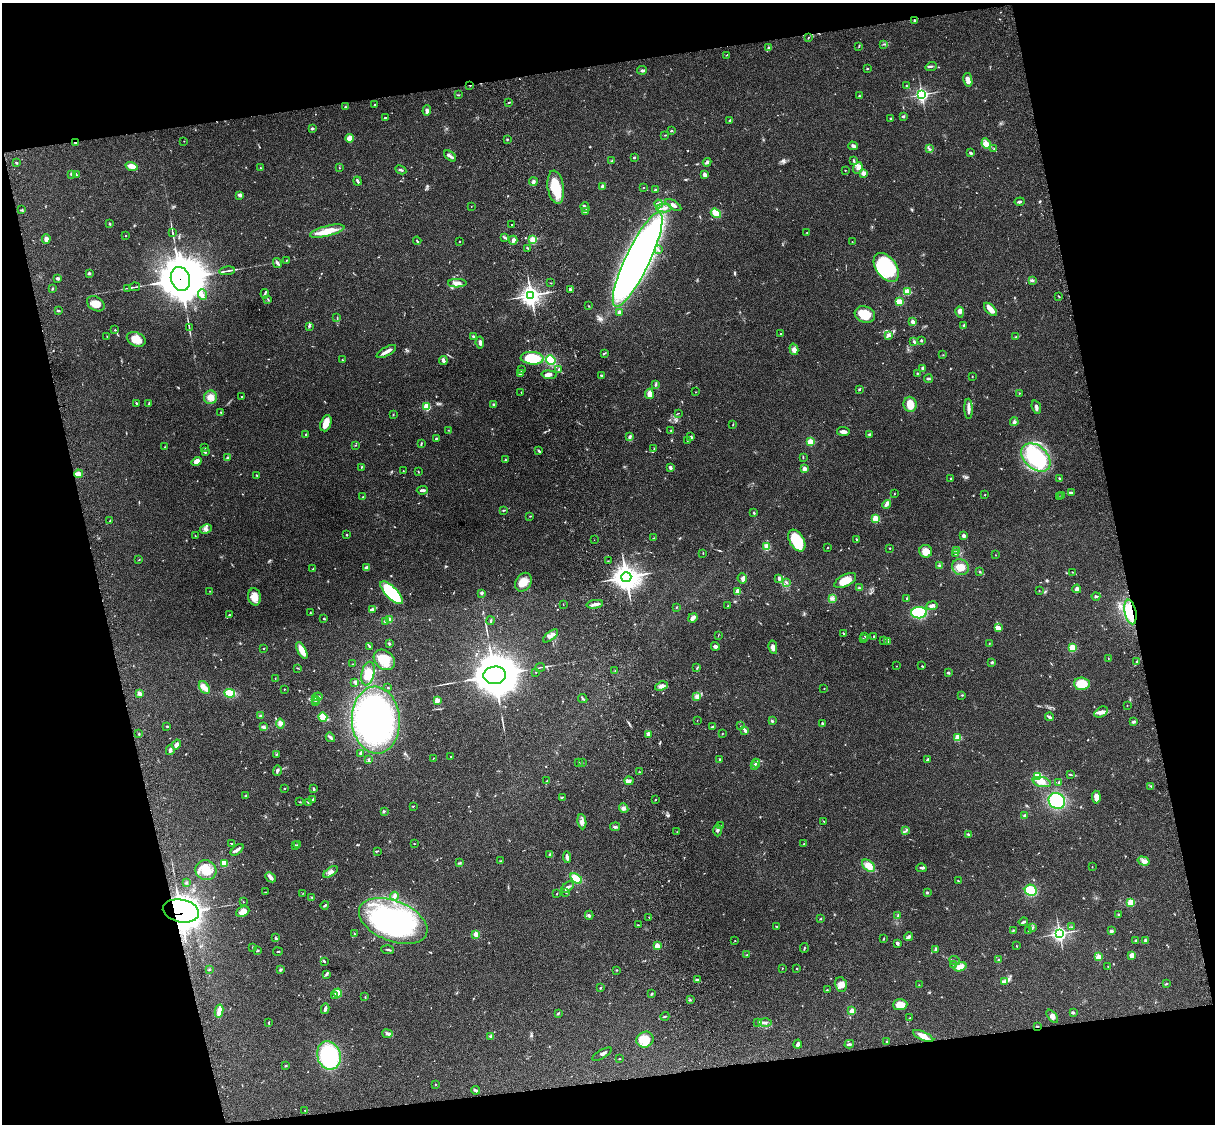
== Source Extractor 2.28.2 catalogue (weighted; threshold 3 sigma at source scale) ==
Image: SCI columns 121-4970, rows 277-4764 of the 5089 x 4927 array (HDU 1 of 3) = the unmasked area's bounding box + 8 px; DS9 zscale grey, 4 x 4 block average (1 PNG px = mean of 4 x 4 image px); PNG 1217 x 1126 px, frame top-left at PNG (2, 3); each listed source drawn as its Kron ellipse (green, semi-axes under 4 px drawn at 4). Shown black and unused: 26% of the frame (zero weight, under 3 of 4 exposures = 6% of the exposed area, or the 3 px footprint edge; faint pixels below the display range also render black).
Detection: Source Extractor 2.28.2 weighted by HDU 2 'WHT'. Background 0.0965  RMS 0.0063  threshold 0.0282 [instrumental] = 3 sigma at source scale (4.5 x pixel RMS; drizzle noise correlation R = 1.50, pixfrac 1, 0.05/0.05 arcsec/px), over >= 5 px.
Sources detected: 690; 5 too faint to see at this stretch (4 x 4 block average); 5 inside a brighter object's white glare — neither listed nor drawn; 13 coinciding with a brighter row at this scale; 41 inside a brighter listed object's ellipse — not listed separately; of the other 626, all 500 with FLUX_AUTO >= 1.35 (the completeness limit of this list) listed and drawn (126 fainter detections not listed), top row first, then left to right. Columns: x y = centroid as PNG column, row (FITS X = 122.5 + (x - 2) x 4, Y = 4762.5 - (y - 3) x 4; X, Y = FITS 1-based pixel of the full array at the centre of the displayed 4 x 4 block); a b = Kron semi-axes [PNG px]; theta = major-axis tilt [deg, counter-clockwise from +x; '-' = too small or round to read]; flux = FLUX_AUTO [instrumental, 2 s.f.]
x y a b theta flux
915 21 4 2 - 4.7
808 37 2 2 - 1.8
883 44 2 2 - 1.5
859 46 3 2 - 2.7
769 48 2 2 - 26
726 55 2 2 - 1.9
931 66 6 2 19 5.5
867 69 2 2 - 2.8
642 70 5 2 - 6.2
968 80 7 3 -78 21
470 85 3 2 - 3.5
906 85 2 2 - 1.6
922 94 3 2 - 920
458 95 2 2 - 2.7
860 96 3 2 - 3.7
509 102 3 2 - 3.2
375 105 2 2 - 3.7
345 107 2 2 - 3.8
427 111 5 3 - 9.6
903 116 3 2 - 5.3
385 117 3 2 - 1.9
890 118 2 2 - 3.4
730 121 3 2 - 6.5
312 129 3 2 - 5.7
671 131 2 2 - 3.4
665 135 2 2 - 2
350 138 4 4 - 24
507 139 2 2 - 2.9
184 141 2 2 - 1.8
75 142 2 2 - 2.8
986 143 5 3 - 14
853 146 4 3 - 8.2
929 148 3 2 - 3.8
994 149 2 2 - 1.3
970 153 2 2 - 7.8
450 156 7 3 -40 9.5
634 157 2 2 - 4.8
612 161 3 2 - 2.8
854 161 3 2 - 4.7
707 162 4 3 - 6.9
16 163 2 2 - 3.3
132 166 6 3 -17 36
260 168 2 2 - 2.8
339 168 2 2 - 2.4
858 168 6 4 65 15
401 170 6 2 -26 5.6
845 170 2 2 - 1.5
863 173 2 2 - 69
76 174 4 2 - 3.3
705 174 4 3 - 12
71 175 2 2 - 1.7
358 181 4 2 - 7.4
533 182 4 3 - 7.8
602 186 2 2 - 32
556 187 16 8 -82 100
644 187 2 2 - 1.6
655 190 2 2 - 3.7
240 195 3 3 - 13
1020 202 5 2 - 8.2
658 204 4 2 - 5.4
673 205 9 3 -33 12
471 206 2 2 - 1.6
585 207 5 2 - 9
664 208 7 2 2 10
22 210 2 2 - 2.1
585 212 3 2 - 3.2
716 213 5 3 - 75
110 224 3 2 - 4.2
511 225 2 2 - 1.7
327 231 18 5 14 58
172 232 3 2 - 3.4
807 232 2 2 - 1.6
126 236 2 2 - 3.2
505 238 3 2 - 6.6
46 239 5 3 - 13
513 240 4 3 - 9.6
533 240 2 2 - 200
417 241 4 2 - 4
459 242 2 2 - 2
852 242 2 2 - 1.9
528 248 2 2 - 2.3
658 250 3 2 - 2.8
287 260 2 2 - 1.5
638 260 52 12 65 2600
277 263 5 3 - 7.2
886 267 16 10 -53 300
227 271 8 2 10 7.7
89 273 3 2 - 7.8
58 278 4 2 - 7.9
180 279 12 9 -74 12000
1032 281 4 3 - 6
457 283 9 4 1 19
551 283 2 2 - 1.6
135 287 5 2 - 4.8
127 288 2 2 - 1.9
53 289 2 2 - 2.1
570 290 3 2 - 9.9
907 292 4 3 - 56
265 294 4 2 - 5.9
202 295 5 4 - 12
531 295 4 3 - 1900
1059 296 3 2 - 2.1
268 299 3 2 - 2.3
899 302 4 2 - 86
96 304 9 6 -33 38
589 306 2 2 - 1.8
990 309 8 3 -47 34
58 311 3 2 - 4.6
620 312 4 3 - 9.9
960 312 6 3 -78 10
865 314 10 8 -18 67
337 317 3 2 - 2
913 322 4 3 - 15
964 325 2 2 - 3.8
309 326 4 2 - 4.3
189 327 3 2 - 2.4
115 330 2 2 - 4
780 334 2 2 - 2
889 335 4 3 - 8.2
107 336 2 2 - 1.4
473 336 2 2 - 4.7
1016 337 3 2 - 1.8
136 339 10 7 -24 45
921 340 3 2 - 3.7
914 341 3 2 - 4.6
480 343 6 3 -83 10
794 349 6 4 -75 14
386 352 11 2 30 27
605 353 3 2 - 3.9
943 355 2 2 - 1.4
532 358 12 6 -5 130
342 360 2 2 - 1.7
551 360 5 4 - 85
443 361 4 3 - 7.2
923 368 4 3 - 5.8
559 369 3 2 - 6.9
522 370 3 2 - 2.8
520 373 3 3 - 9.8
917 373 2 2 - 3.5
549 375 8 4 -4 17
601 375 3 2 - 5.1
972 376 2 2 - 1.8
928 379 4 2 - 4.3
656 384 3 2 - 6.2
859 389 2 2 - 4.1
521 392 2 2 - 1.8
696 392 2 2 - 1.4
1019 393 2 2 - 1.8
649 394 5 3 - 28
210 397 7 6 - 25
241 397 2 2 - 1.7
136 403 2 2 - 3.1
149 404 3 2 - 2.8
493 404 3 2 - 3.7
910 404 7 6 - 51
426 407 2 2 - 190
1036 407 7 3 -73 11
969 409 10 3 -88 17
221 413 3 2 - 2.2
678 413 2 2 - 1.5
393 415 2 2 - 2
1014 422 4 2 - 6.2
326 423 8 5 70 36
733 424 3 2 - 2.2
448 430 2 2 - 1.4
671 431 2 2 - 3.3
843 432 6 3 -7 16
306 435 3 2 - 2.9
869 435 3 2 - 4.4
630 436 3 2 - 6.8
691 436 2 2 - 2.9
436 438 4 2 - 3.6
687 440 2 2 - 1.9
810 442 2 2 - 200
421 444 4 2 - 3.4
355 445 2 2 - 1.5
165 447 2 2 - 1.6
204 448 2 2 - 3.7
654 449 2 2 - 1.7
538 450 2 2 - 3.8
205 452 3 2 - 4.9
1036 457 17 11 -42 370
228 458 4 2 - 5.3
803 458 2 2 - 2.4
505 460 3 2 - 3
197 461 5 4 - 19
361 467 3 2 - 2.2
670 467 3 2 - 9.5
804 469 2 2 - 71
403 471 2 2 - 1.4
418 471 3 2 - 2.4
79 474 4 3 - 14
257 475 2 2 - 3.6
1060 478 3 2 - 4.8
951 479 2 2 - 3.9
422 490 5 2 - 9.8
1071 493 3 2 - 4.6
894 494 2 2 - 2.3
985 495 2 2 - 1.7
1061 496 2 2 - 2.7
363 497 2 2 - 2
1059 497 2 2 - 2.1
886 504 5 4 - 10
503 510 2 2 - 2.5
754 513 2 2 - 13
530 516 2 2 - 2
876 519 2 2 - 190
109 521 2 2 - 1.4
206 529 6 4 28 11
347 535 2 2 - 11
195 536 2 2 - 1.4
964 536 2 2 - 40
654 538 2 2 - 1.7
594 540 2 2 - 2.4
857 540 3 2 - 4.1
797 541 12 7 -59 130
767 547 2 2 - 26
828 547 2 2 - 2.3
890 548 2 2 - 3.8
957 550 3 2 - 2.6
926 551 6 6 - 32
703 553 2 2 - 1.7
956 553 3 2 - 4.9
995 555 2 2 - 2.1
139 560 2 2 - 1.6
608 561 2 2 - 1.8
940 566 2 2 - 3.8
960 567 8 7 - 34
367 568 4 3 - 14
313 569 2 2 - 1.4
980 572 2 2 - 2.7
1072 572 2 2 - 1.4
626 577 5 5 - 3700
742 578 5 5 - 11
779 579 4 2 - 5.9
845 581 12 5 28 47
523 582 10 7 58 40
787 583 2 2 - 2.2
859 588 3 2 - 3.7
1077 589 4 3 - 7.3
1039 590 2 2 - 1.3
210 591 2 2 - 1.4
738 591 2 2 - 92
391 593 15 6 -46 280
482 593 3 3 - 5.5
1096 596 4 2 - 5.3
254 597 8 6 -79 35
832 599 3 3 - 6
907 599 3 2 - 7
563 604 2 2 - 1.7
595 604 8 3 8 13
728 606 2 2 - 2.3
932 606 6 3 9 11
677 607 2 2 - 2.2
372 609 3 3 - 5
1130 612 12 5 -78 82
310 613 2 2 - 2.9
919 613 8 5 1 210
229 615 2 2 - 3.4
323 618 2 2 - 1.6
693 618 5 3 - 22
389 620 2 2 - 77
385 621 3 2 - 4.2
491 621 4 2 - 4.6
998 628 4 3 - 19
843 634 2 2 - 3.3
718 635 2 2 - 1.4
551 636 9 3 39 16
865 636 2 2 - 2.7
874 637 4 2 - 4.1
863 639 2 2 - 2.7
883 640 2 2 - 1.7
887 642 3 2 - 3.5
389 643 3 2 - 3.2
989 643 2 2 - 1.4
369 646 3 2 - 3.2
715 646 4 3 - 13
773 647 6 3 -80 19
263 648 2 2 - 5
1072 648 4 4 - 52
302 650 9 4 -63 44
1108 658 2 2 - 1.5
384 660 12 9 -41 76
992 662 3 3 - 4
1137 662 4 2 - 5.3
353 664 3 2 - 3
896 666 2 2 - 1.4
922 666 2 2 - 3.3
540 667 5 2 - 3
298 668 3 2 - 2.4
697 668 3 2 - 3.6
615 671 4 2 - 3.3
536 672 2 2 - 4.1
948 673 3 2 - 3.3
368 674 12 6 76 54
495 675 11 9 4 16000
275 678 3 2 - 1.6
355 682 3 2 - 6.5
1082 684 8 6 -4 66
661 686 7 3 20 14
204 687 7 4 -57 19
388 688 2 2 - 3.5
824 688 2 2 - 1.4
284 689 2 2 - 4.3
230 693 5 4 - 65
139 694 4 2 - 22
962 695 2 2 - 2.9
318 697 5 2 - 9
697 697 2 2 - 2.1
583 698 5 2 - 4.2
316 699 3 2 - 6.6
437 700 2 2 - 88
315 701 2 2 - 2.3
1127 705 2 2 - 1.8
1101 712 7 4 30 15
260 715 2 2 - 4.4
323 717 5 4 - 48
1050 717 4 2 - 8.5
376 720 33 24 -87 990
697 721 2 2 - 1.6
772 721 3 2 - 4.1
1133 722 3 3 - 6.1
280 723 5 4 - 14
822 724 4 2 - 3.6
167 726 3 2 - 2.9
741 726 2 2 - 1.7
263 727 4 3 - 6.9
712 727 4 2 - 8
744 730 4 3 - 6.7
139 734 2 2 - 4.6
649 734 3 2 - 6.8
722 734 2 2 - 1.6
330 737 5 2 - 9
958 737 2 2 - 180
176 744 5 3 - 16
170 750 5 2 - 9.7
361 753 3 2 - 3.8
276 754 2 2 - 2.7
451 756 2 2 - 1.3
433 758 2 2 - 1.6
927 759 3 2 - 5.4
369 760 3 2 - 2.4
719 760 3 2 - 3.1
582 762 2 2 - 1.5
579 763 2 2 - 1.4
756 763 4 2 - 4.6
754 765 3 2 - 4.9
277 770 5 3 - 8.4
640 772 2 2 - 2.2
1071 775 3 2 - 2.1
1038 777 2 2 - 390
547 781 2 2 - 1.5
629 781 4 3 - 8.2
1042 782 9 5 -13 25
1059 782 2 2 - 5.4
1151 786 3 2 - 2.8
285 788 2 2 - 1.7
314 789 3 2 - 3.9
245 796 2 2 - 2.2
562 797 3 2 - 2.1
1096 797 6 4 -86 31
312 799 3 2 - 4.6
655 799 2 2 - 3
1057 801 8 7 - 200
300 802 2 2 - 1.8
308 802 2 2 - 2.6
413 806 3 2 - 1.8
624 808 5 3 - 7.8
384 811 3 2 - 3.1
1025 816 3 3 - 8.9
824 821 3 2 - 1.9
582 822 7 4 -83 15
721 826 2 2 - 2.1
615 827 5 3 - 6.3
717 830 6 3 90 8.6
906 831 2 2 - 3.6
677 832 2 2 - 1.4
968 834 4 2 - 5.2
231 843 3 2 - 2.4
414 844 3 2 - 1.5
804 844 2 2 - 3.5
295 845 2 2 - 2.2
297 845 2 2 - 1.8
237 850 7 3 38 10
377 851 3 2 - 3.2
550 854 3 3 - 4.9
567 857 6 2 -84 9.4
501 861 2 2 - 2.3
1143 861 6 4 -16 13
224 863 2 2 - 160
460 863 2 2 - 2.6
868 866 7 5 -41 37
1092 867 2 2 - 1.9
921 868 5 2 - 6.7
206 870 10 9 - 59
330 872 8 3 34 16
270 877 6 3 -44 14
576 878 6 4 -35 56
958 881 4 2 - 3.1
187 883 3 2 - 2.6
567 887 7 3 39 13
1031 890 6 5 - 99
265 892 2 2 - 1.5
566 892 3 2 - 3.5
303 893 2 2 - 1.5
927 893 3 2 - 5.1
556 894 3 2 - 2
394 896 4 3 - 6.3
312 897 2 2 - 1.7
243 902 2 2 - 2.6
1131 902 2 2 - 200
325 905 4 2 - 4.8
181 911 18 11 -11 1500
243 912 7 5 24 34
589 915 4 3 - 5
898 915 3 2 - 3.5
1118 915 3 2 - 3.3
649 917 2 2 - 1.6
821 918 3 2 - 2.1
393 921 36 20 -22 680
1023 922 5 2 - 7.7
638 925 2 2 - 1.6
776 926 3 2 - 2.4
1033 927 2 2 - 1.5
1072 927 2 2 - 2.3
1013 930 3 2 - 2.8
1028 931 2 2 - 1.6
1111 931 3 3 - 8.9
1060 933 3 3 - 1000
354 934 3 2 - 3.3
476 934 2 2 - 110
909 937 4 3 - 6.5
275 938 4 2 - 4.5
884 938 2 2 - 1.7
1146 940 2 2 - 7.6
735 941 2 2 - 1.4
1135 941 4 2 - 2.7
897 943 3 3 - 6.3
657 946 2 2 - 130
1016 946 3 2 - 2
253 947 3 2 - 3.4
804 948 5 2 - 3.5
936 949 4 2 - 7.7
388 950 6 2 -3 4.2
257 951 3 2 - 2.6
278 952 5 2 - 2.5
746 955 3 2 - 2.6
1131 955 4 3 - 24
1098 957 2 2 - 130
954 960 5 2 - 4.2
998 960 3 2 - 5
324 961 3 2 - 5.2
954 964 2 2 - 2.2
1108 966 3 2 - 2.8
960 967 7 4 18 36
782 968 2 2 - 1.7
797 969 2 2 - 1.7
209 970 3 2 - 2.7
280 970 3 2 - 5.6
616 970 2 2 - 2.6
327 974 3 2 - 3.9
697 980 3 2 - 6.4
1005 982 3 2 - 6.1
841 984 7 6 - 23
1166 984 3 2 - 3.2
919 985 2 2 - 1.6
600 988 3 2 - 3.2
827 990 2 2 - 1.9
337 993 4 4 - 42
652 994 3 2 - 4
334 995 3 3 - 4.6
365 997 3 2 - 2.8
690 1000 2 2 - 2.3
900 1005 7 5 3 45
325 1009 5 2 - 8.9
219 1011 6 2 78 42
852 1011 2 2 - 98
1073 1012 3 2 - 4.1
558 1013 3 2 - 5.1
665 1016 4 2 - 4.7
1052 1016 8 3 -51 11
910 1018 2 2 - 2.2
758 1022 2 2 - 12
765 1022 7 2 -1 9.6
269 1023 4 2 - 3.2
1037 1026 3 2 - 2.6
387 1034 5 3 - 9.6
491 1036 3 2 - 6.9
923 1036 11 4 -25 38
645 1040 9 7 30 59
887 1042 3 2 - 5.9
798 1044 4 3 - 8.6
849 1044 5 2 - 4.9
602 1054 11 2 30 8.3
329 1055 14 11 -72 290
619 1059 2 2 - 1.4
286 1066 3 2 - 3
435 1084 2 2 - 1.7
475 1090 4 2 - 5.2
305 1111 3 2 - 2.4
Overlapping masked pixels (flux is a lower limit): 6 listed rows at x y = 470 85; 75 142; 180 279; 1130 612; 181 911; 1037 1026
Diffuse or blended objects may show on this block-average render without a row.